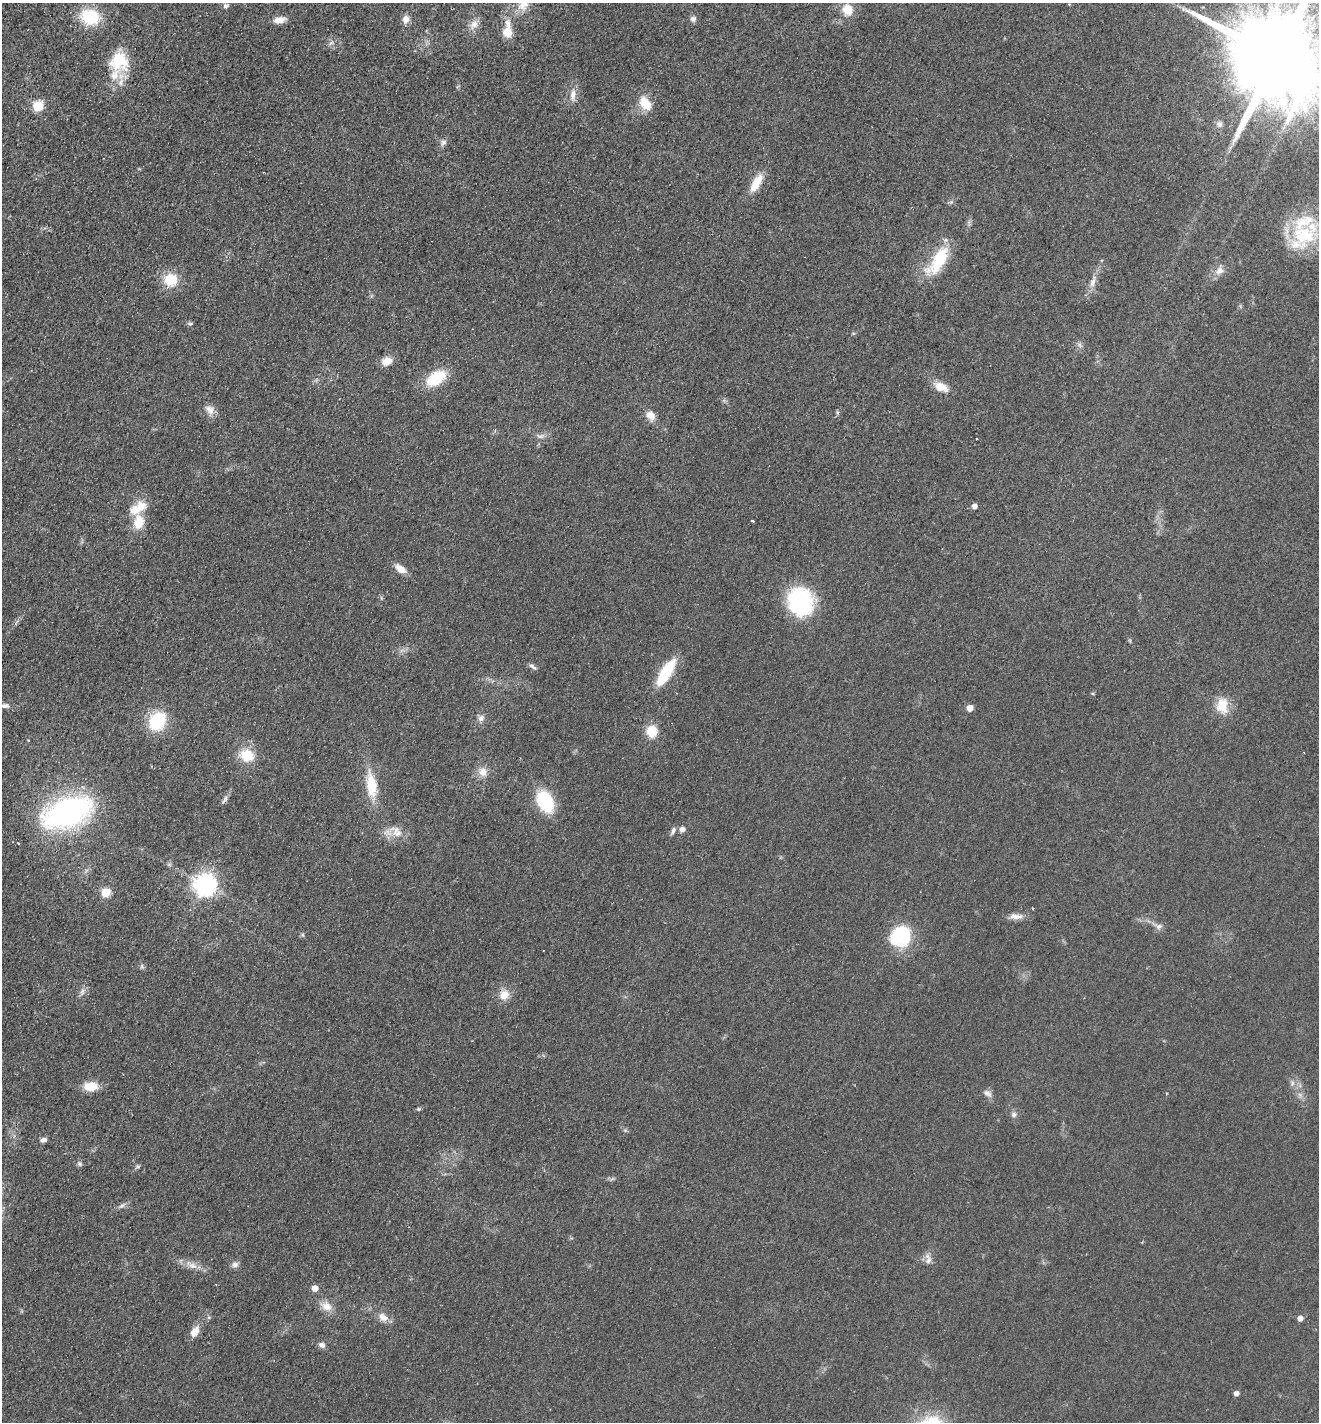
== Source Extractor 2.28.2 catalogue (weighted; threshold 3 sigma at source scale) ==
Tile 11 of 4 x 4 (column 3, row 3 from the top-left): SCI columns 2968-4284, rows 1450-2869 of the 5799 x 5737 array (HDU 1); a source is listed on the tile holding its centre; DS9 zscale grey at full resolution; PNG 1321 x 1424 px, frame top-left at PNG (2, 3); no overlay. Shown black and unused: <1% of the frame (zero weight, under 2 of 3 exposures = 3% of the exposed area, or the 3 px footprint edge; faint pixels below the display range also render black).
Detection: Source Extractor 2.28.2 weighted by HDU 2 'WHT'; one run over the whole footprint, this tile lists its part. Background 0.0534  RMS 0.0087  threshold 0.039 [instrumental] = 3 sigma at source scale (4.5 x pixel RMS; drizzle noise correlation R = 1.50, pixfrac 1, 0.05/0.05 arcsec/px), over >= 5 px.
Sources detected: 89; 1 inside a brighter object's white glare — not listed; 3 inside a brighter listed object's ellipse — not listed separately; the other 85 listed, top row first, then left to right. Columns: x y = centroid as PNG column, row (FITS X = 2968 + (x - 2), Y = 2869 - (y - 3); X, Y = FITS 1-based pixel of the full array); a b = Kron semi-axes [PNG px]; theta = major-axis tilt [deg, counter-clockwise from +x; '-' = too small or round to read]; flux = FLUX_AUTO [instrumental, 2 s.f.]
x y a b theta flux
524 4 19 12 53 15
226 6 7 6 - 2.2
848 10 11 11 - 14
90 17 18 14 -17 41
406 19 9 8 - 5.8
693 19 7 7 - 3.4
279 20 14 7 11 7.2
474 24 14 10 50 6.8
507 32 9 8 - 14
331 43 8 4 37 1.8
1277 56 31 22 -28 24000
119 61 24 24 - 34
573 95 17 8 83 6.9
645 103 18 12 -51 16
38 106 6 6 - 50
1219 124 10 8 -54 3.7
443 143 10 7 55 3
756 183 24 9 59 16
1304 235 38 30 -5 60
938 261 42 16 56 37
1219 270 14 10 66 6.4
171 280 19 17 3 20
1093 282 17 7 72 6.5
190 324 8 4 0 1.3
1080 345 7 4 -71 1.9
387 361 11 8 24 11
436 378 18 10 34 43
941 387 18 10 -25 11
210 409 14 10 -37 6.5
837 412 6 4 -72 1.2
651 415 13 10 -60 7.8
540 436 10 6 0 3
974 506 5 4 - 4.6
138 508 25 13 33 18
753 521 3 3 - 4
139 522 16 12 82 17
400 569 13 7 -36 9.1
800 602 29 25 -64 87
533 666 13 4 -35 2.5
666 672 32 11 58 36
1222 705 23 16 -86 16
5 706 12 7 -3 3.4
970 708 5 5 - 11
481 718 10 8 53 3.8
157 721 17 13 55 50
652 731 13 12 - 15
247 756 13 11 -19 23
483 772 12 11 - 8.1
371 785 30 12 -82 26
224 800 13 5 58 2.8
545 801 20 13 -61 51
67 812 44 24 20 220
682 829 6 6 - 4.2
673 831 10 5 72 2.7
397 832 17 13 -65 10
205 885 8 7 - 670
106 892 5 5 - 32
1033 909 3 2 - 0.66
1015 916 20 7 -2 6.6
1159 926 10 7 20 3.3
303 935 6 4 -71 1.1
901 936 25 22 48 49
142 966 7 4 90 1.5
82 992 12 6 67 3.7
504 995 13 12 - 10
1292 1083 7 4 72 1.9
91 1086 16 10 4 14
988 1093 13 8 -38 3.9
1300 1095 7 4 -71 2.1
419 1109 6 5 - 1.2
1014 1115 8 7 - 2.7
43 1140 9 6 18 2.7
80 1164 8 6 -46 2
138 1166 6 5 - 1.4
122 1206 12 5 35 2.8
928 1259 16 8 -80 5.2
192 1265 20 8 -28 8.1
235 1265 8 8 - 3.8
315 1288 5 5 - 10
326 1306 15 11 -27 9.1
383 1317 13 9 -37 7.1
1300 1318 5 5 - 5.2
194 1332 13 8 56 9
322 1345 8 6 -27 3.5
1236 1393 4 4 - 4.5
Isophote crosses this tile's border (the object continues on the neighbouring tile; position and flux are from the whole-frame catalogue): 2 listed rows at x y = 524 4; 1277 56